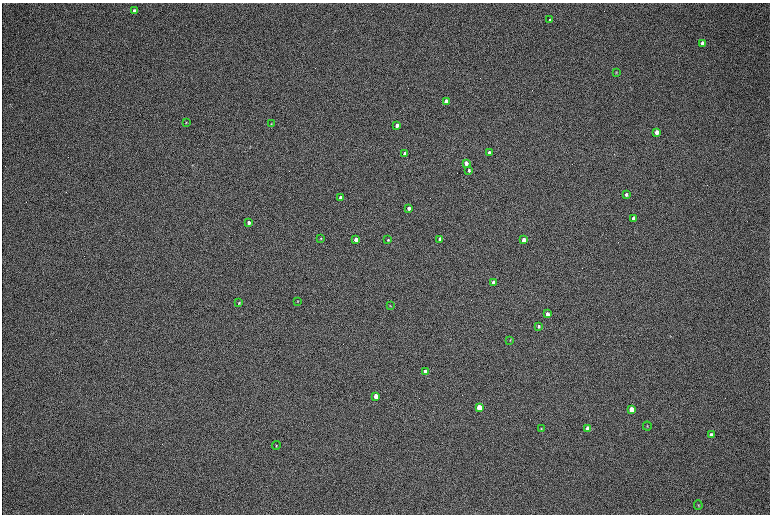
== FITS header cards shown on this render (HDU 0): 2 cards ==
NAXIS1  =                 1536 / length of data axis 1
NAXIS2  =                 1024 / length of data axis 2

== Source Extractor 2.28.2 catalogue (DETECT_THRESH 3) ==
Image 1536 x 1024 px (HDU 0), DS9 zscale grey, zoomed out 1/2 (1 PNG px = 2 x 2 image px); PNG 772 x 516 px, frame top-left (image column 1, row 1023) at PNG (2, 3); each listed source drawn as its Kron ellipse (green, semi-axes under 4 px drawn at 4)
Background 168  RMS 20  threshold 60.2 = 3 sigma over >= 5 px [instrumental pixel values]
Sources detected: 40; all 40 listed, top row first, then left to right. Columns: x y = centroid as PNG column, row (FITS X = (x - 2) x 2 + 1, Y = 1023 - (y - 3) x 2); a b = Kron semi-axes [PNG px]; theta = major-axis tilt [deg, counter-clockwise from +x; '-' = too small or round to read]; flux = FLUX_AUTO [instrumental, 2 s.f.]
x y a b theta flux
134 11 4 3 - 19000
550 20 3 3 - 4600
703 43 4 3 - 21000
616 72 4 3 - 3300
446 101 3 3 - 52000
186 122 4 2 - 2400
271 124 3 2 - 1700
397 125 3 3 - 25000
657 132 3 3 - 28000
489 153 3 3 - 13000
405 154 3 3 - 42000
466 163 3 3 - 29000
469 170 3 3 - 6000
626 195 4 3 - 8800
340 198 3 3 - 22000
409 208 3 3 - 15000
633 218 3 3 - 23000
249 223 3 3 - 18000
321 238 3 2 - 3200
356 239 3 3 - 42000
440 239 3 3 - 32000
388 240 3 3 - 3700
524 240 3 3 - 39000
494 283 3 3 - 38000
298 301 3 2 - 2600
239 303 4 3 - 3800
390 306 3 3 - 2300
547 314 3 3 - 18000
539 326 3 3 - 5700
510 340 3 2 - 2000
426 372 3 3 - 110000
376 396 3 3 - 67000
479 407 4 3 - 160000
631 409 4 3 - 100000
647 426 4 3 - 2800
541 429 4 3 - 2700
588 429 4 3 - 79000
711 435 4 3 - 11000
276 446 4 3 - 3400
698 505 4 3 - 3500